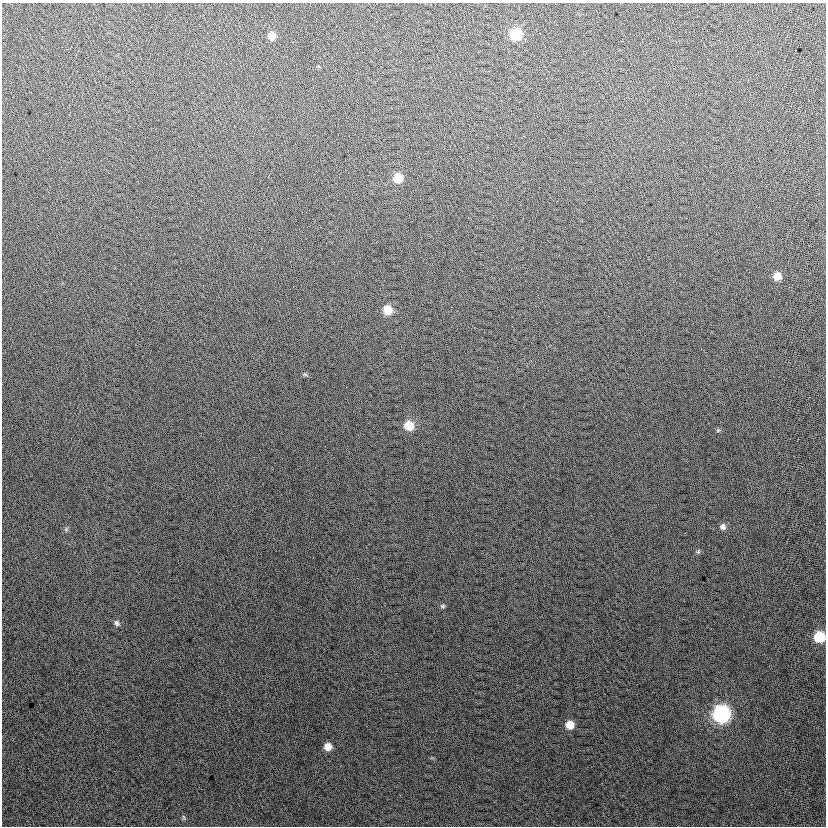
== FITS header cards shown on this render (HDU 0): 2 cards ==
NAXIS1  =                  824
NAXIS2  =                  824

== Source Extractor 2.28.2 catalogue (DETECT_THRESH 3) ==
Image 824 x 824 px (HDU 0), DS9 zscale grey, 1 PNG px = 1 image px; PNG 828 x 828 px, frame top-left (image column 1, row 824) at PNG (2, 3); no overlay
Background 12.6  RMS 14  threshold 40.6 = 3 sigma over >= 5 px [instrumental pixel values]
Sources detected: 18; all 18 listed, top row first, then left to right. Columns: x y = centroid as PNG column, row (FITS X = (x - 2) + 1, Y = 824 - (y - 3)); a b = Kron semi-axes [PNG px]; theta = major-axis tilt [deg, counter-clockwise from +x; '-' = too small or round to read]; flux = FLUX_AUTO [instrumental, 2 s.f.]
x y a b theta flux
516 34 8 8 - 43000
272 36 7 7 - 8500
398 178 8 8 - 18000
777 276 8 7 - 9500
388 310 9 8 - 15000
305 374 7 4 -3 1300
409 426 9 9 - 16000
718 430 6 4 43 1200
723 526 8 8 - 3800
66 529 5 5 - 1400
698 551 6 5 - 1500
443 606 7 5 -1 1600
117 623 8 6 -57 2600
819 637 8 7 - 37000
721 714 9 9 - 190000
570 725 7 7 - 13000
328 747 7 7 - 8400
184 817 8 3 -71 1200
At the frame edge (FLAGS 8, measured only in part): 1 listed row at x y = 819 637